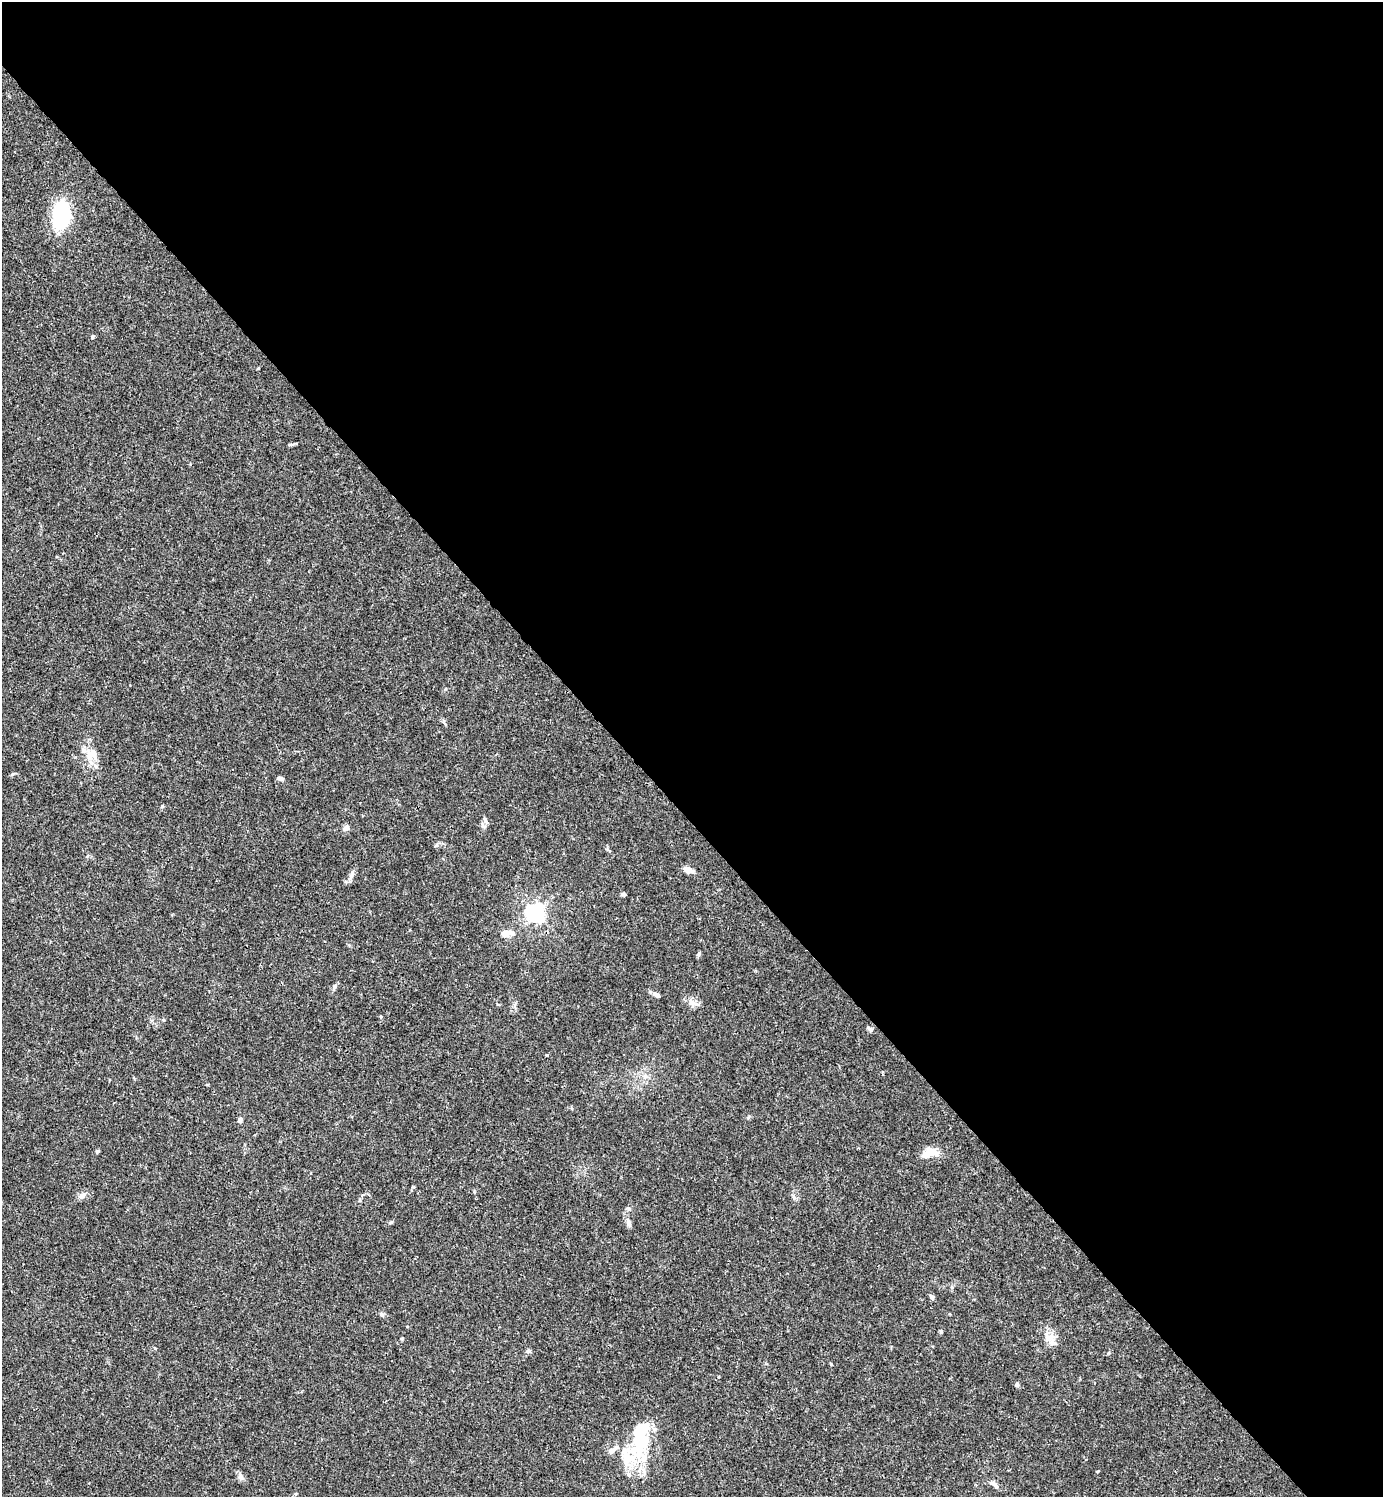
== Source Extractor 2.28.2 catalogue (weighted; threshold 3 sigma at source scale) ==
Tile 8 of 4 x 4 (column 4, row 2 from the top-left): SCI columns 4444-5824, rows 2989-4483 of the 5981 x 5982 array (HDU 1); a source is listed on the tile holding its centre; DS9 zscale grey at full resolution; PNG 1385 x 1499 px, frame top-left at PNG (2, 2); no overlay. Shown black and unused: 55% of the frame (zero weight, under 3 of 4 exposures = <1% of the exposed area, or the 3 px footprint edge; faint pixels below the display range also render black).
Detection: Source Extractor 2.28.2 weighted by HDU 2 'WHT'; one run over the whole footprint, this tile lists its part. Background 0.0153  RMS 0.0022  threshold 0.0098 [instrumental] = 3 sigma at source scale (4.5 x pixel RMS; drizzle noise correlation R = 1.50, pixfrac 1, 0.05/0.05 arcsec/px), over >= 5 px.
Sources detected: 39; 2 inside a brighter object's white glare — not listed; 2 inside a brighter listed object's ellipse — not listed separately; the other 35 listed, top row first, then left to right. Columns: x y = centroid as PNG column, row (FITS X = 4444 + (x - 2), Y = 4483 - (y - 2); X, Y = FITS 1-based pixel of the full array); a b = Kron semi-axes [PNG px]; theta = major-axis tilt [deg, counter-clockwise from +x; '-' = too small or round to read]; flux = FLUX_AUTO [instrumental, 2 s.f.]
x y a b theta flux
61 215 33 20 81 13
92 337 5 4 - 0.36
290 444 6 4 1 0.31
91 755 18 17 - 3.5
280 778 6 5 - 0.69
485 820 10 5 -63 0.71
346 828 8 6 16 0.94
688 870 10 7 -14 1.4
351 875 13 6 72 0.97
623 894 6 4 -5 0.45
536 913 6 6 - 100
506 933 14 7 5 2
699 954 7 4 54 0.4
334 987 8 6 60 0.58
656 995 9 5 -30 0.77
692 1003 11 8 -54 1.3
870 1029 9 5 -30 0.49
240 1120 6 5 - 0.59
97 1151 5 4 - 0.31
933 1152 16 11 -29 2.2
82 1196 11 7 19 1
793 1197 7 4 -70 0.41
628 1209 6 4 -59 0.36
391 1222 6 4 19 0.27
629 1224 8 4 -45 0.56
932 1297 7 5 -56 0.57
382 1315 6 4 -70 0.33
941 1331 5 4 - 0.31
1050 1338 18 9 41 2.2
528 1351 6 5 - 0.39
1017 1385 6 5 - 0.37
641 1431 50 22 73 12
612 1451 12 6 37 1.2
240 1476 9 7 -66 0.81
992 1483 13 6 -30 0.8
Unlisted compact peaks at least as high as the median listed source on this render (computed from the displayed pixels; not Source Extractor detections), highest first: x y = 162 806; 831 1364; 1098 1471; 413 1187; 163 1020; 607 849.